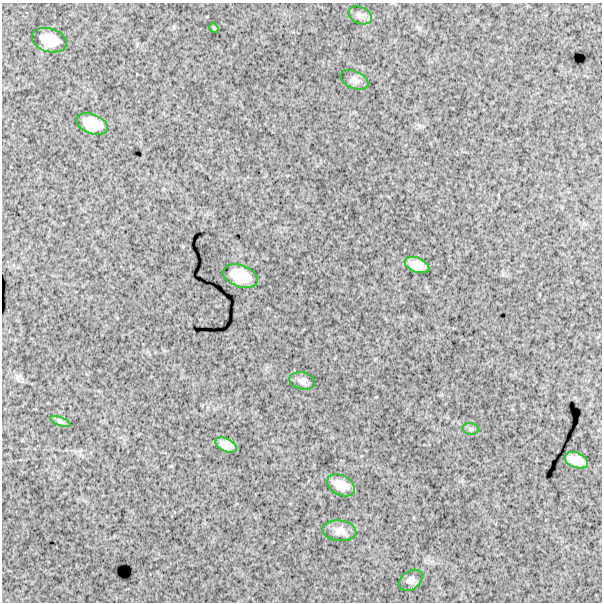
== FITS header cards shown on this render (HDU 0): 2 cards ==
NAXIS1  =                  600
NAXIS2  =                  600

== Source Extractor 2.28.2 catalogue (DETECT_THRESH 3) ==
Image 600 x 600 px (HDU 0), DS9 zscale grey, 1 PNG px = 1 image px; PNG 604 x 604 px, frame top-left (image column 1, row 600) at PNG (2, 3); each listed source drawn as its Kron ellipse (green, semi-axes under 4 px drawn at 4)
Background 1800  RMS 220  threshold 674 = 3 sigma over >= 5 px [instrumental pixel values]
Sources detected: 15; all 15 listed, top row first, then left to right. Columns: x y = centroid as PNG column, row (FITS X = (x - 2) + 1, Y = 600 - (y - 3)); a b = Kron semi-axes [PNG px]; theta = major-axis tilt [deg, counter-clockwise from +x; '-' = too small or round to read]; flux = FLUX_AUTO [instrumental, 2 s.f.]
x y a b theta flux
360 15 12 8 -23 66000
214 28 5 4 - 18000
49 40 18 11 -17 300000
354 80 14 8 -25 69000
92 124 16 10 -21 280000
417 265 13 7 -20 150000
240 276 18 10 -20 350000
302 381 13 8 -14 72000
60 422 10 3 -21 35000
471 429 8 6 -16 38000
226 445 11 6 -24 120000
576 460 12 7 -20 160000
341 485 15 10 -29 170000
339 531 17 10 -6 120000
411 580 13 9 37 66000